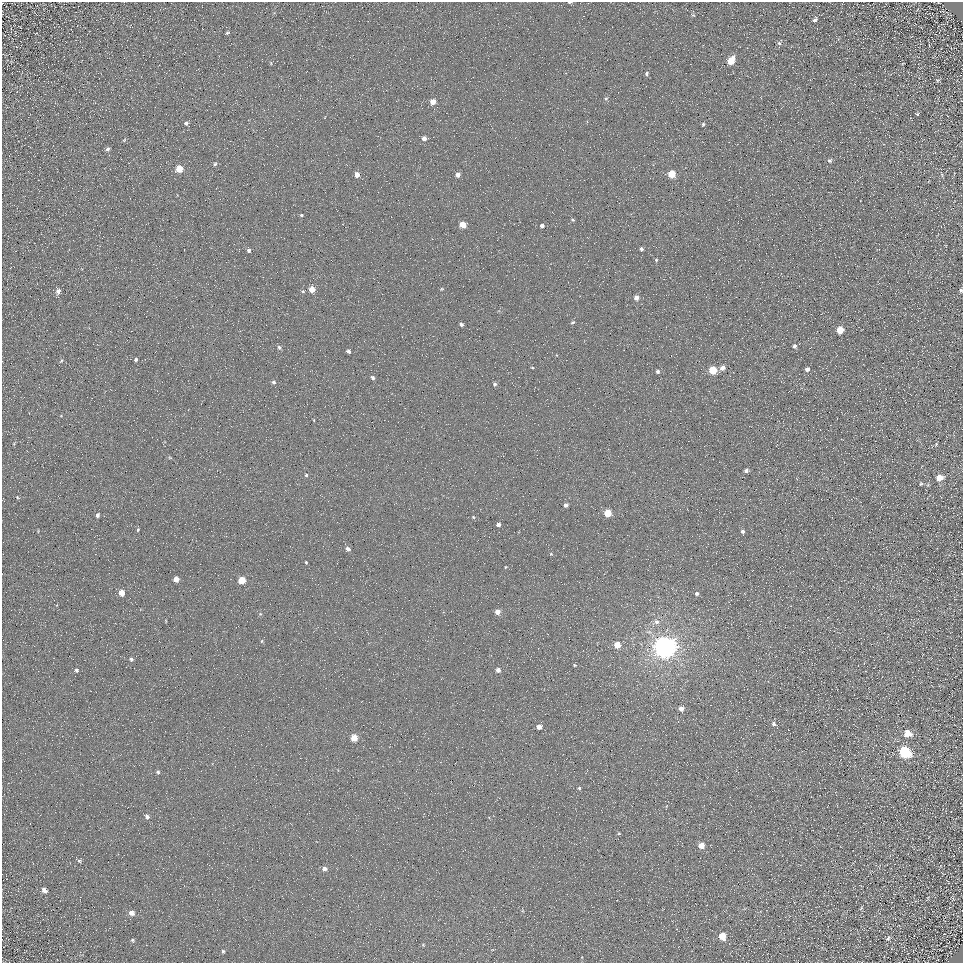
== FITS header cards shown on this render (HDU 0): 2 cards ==
NAXIS1  =                  961
NAXIS2  =                  961

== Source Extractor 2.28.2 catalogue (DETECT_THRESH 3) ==
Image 961 x 961 px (HDU 0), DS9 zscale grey, 1 PNG px = 1 image px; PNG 965 x 965 px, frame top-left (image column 1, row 961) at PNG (2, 2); no overlay
Background 4.93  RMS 8.6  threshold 25.7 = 3 sigma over >= 5 px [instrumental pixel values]
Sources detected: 109; all 109 listed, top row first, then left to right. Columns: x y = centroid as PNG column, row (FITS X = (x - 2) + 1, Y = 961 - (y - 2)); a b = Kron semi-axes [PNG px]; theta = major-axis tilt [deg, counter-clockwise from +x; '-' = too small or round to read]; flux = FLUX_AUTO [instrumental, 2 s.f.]
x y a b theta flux
570 2 5 2 - 680
693 15 6 5 - 910
815 20 7 5 57 1600
227 33 4 3 - 760
779 43 6 5 - 1200
731 61 6 5 - 15000
271 63 5 3 - 570
646 74 5 4 - 1100
938 80 6 4 18 750
606 99 5 5 - 840
433 102 5 5 - 4900
917 114 4 3 - 630
186 123 5 4 - 1300
703 124 4 3 - 930
424 138 5 5 - 2700
124 140 6 3 45 600
108 149 6 5 - 1400
829 160 6 5 - 1300
215 164 5 5 - 930
179 169 5 5 - 12000
672 174 5 5 - 16000
357 175 5 4 - 4200
458 175 5 5 - 2900
942 175 5 3 - 600
301 215 4 4 - 700
572 220 4 3 - 690
463 224 5 4 - 11000
542 225 4 4 - 1600
641 249 4 4 - 1200
778 249 2 2 - 270
249 250 5 4 - 1500
656 260 5 4 - 700
312 289 5 4 - 7300
442 289 4 4 - 510
961 290 4 4 - 890
58 291 6 5 - 2200
303 291 5 4 - 740
636 298 5 5 - 3300
573 322 5 4 - 840
461 324 4 3 - 1400
840 330 5 5 - 12000
794 346 6 5 - 1400
279 347 6 5 - 1200
348 351 4 4 - 1400
136 360 3 3 - 990
61 361 5 3 - 680
532 367 5 3 - 470
722 368 5 5 - 3400
807 369 4 4 - 2000
713 370 5 5 - 22000
658 371 4 4 - 1300
373 377 5 4 - 1400
273 382 5 4 - 1300
495 384 5 4 - 1100
314 420 4 2 - 420
936 444 4 4 - 620
170 458 6 3 -19 610
746 471 4 3 - 1800
306 475 4 4 - 800
939 477 6 5 - 7400
921 484 5 4 - 680
17 497 4 4 - 570
566 505 4 4 - 2100
607 513 5 5 - 18000
98 515 5 4 - 1500
473 517 5 4 - 640
498 524 4 4 - 2700
138 530 4 3 - 690
743 532 4 4 - 1600
348 549 5 4 - 2300
551 554 4 4 - 580
306 562 3 2 - 610
506 567 4 3 - 490
176 579 5 4 - 4900
242 580 5 5 - 14000
122 593 5 5 - 6600
697 593 5 4 - 1500
497 612 5 4 - 5400
260 614 5 4 - 660
166 621 5 3 - 490
656 622 7 6 - 2500
262 641 4 4 - 610
617 645 4 4 - 10000
664 647 7 7 - 800000
131 659 5 4 - 1200
575 665 5 3 - 620
76 670 6 5 - 1300
498 670 4 4 - 3500
681 709 5 5 - 3600
774 724 6 5 - 1700
539 727 4 4 - 4600
908 733 7 6 - 8700
354 738 5 4 - 12000
905 752 7 6 - 72000
158 772 5 5 - 1000
579 788 4 3 - 810
147 816 6 4 -55 1800
619 834 5 3 - 560
701 845 5 4 - 7000
79 861 5 5 - 880
324 869 6 6 - 2300
44 890 6 4 -50 2400
861 908 5 3 - 640
131 913 6 5 - 2900
722 936 6 5 - 12000
888 938 9 6 64 1400
133 940 5 4 - 760
423 945 4 4 - 490
223 951 5 4 - 830
At the frame edge (FLAGS 8, measured only in part): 2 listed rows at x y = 570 2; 961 290